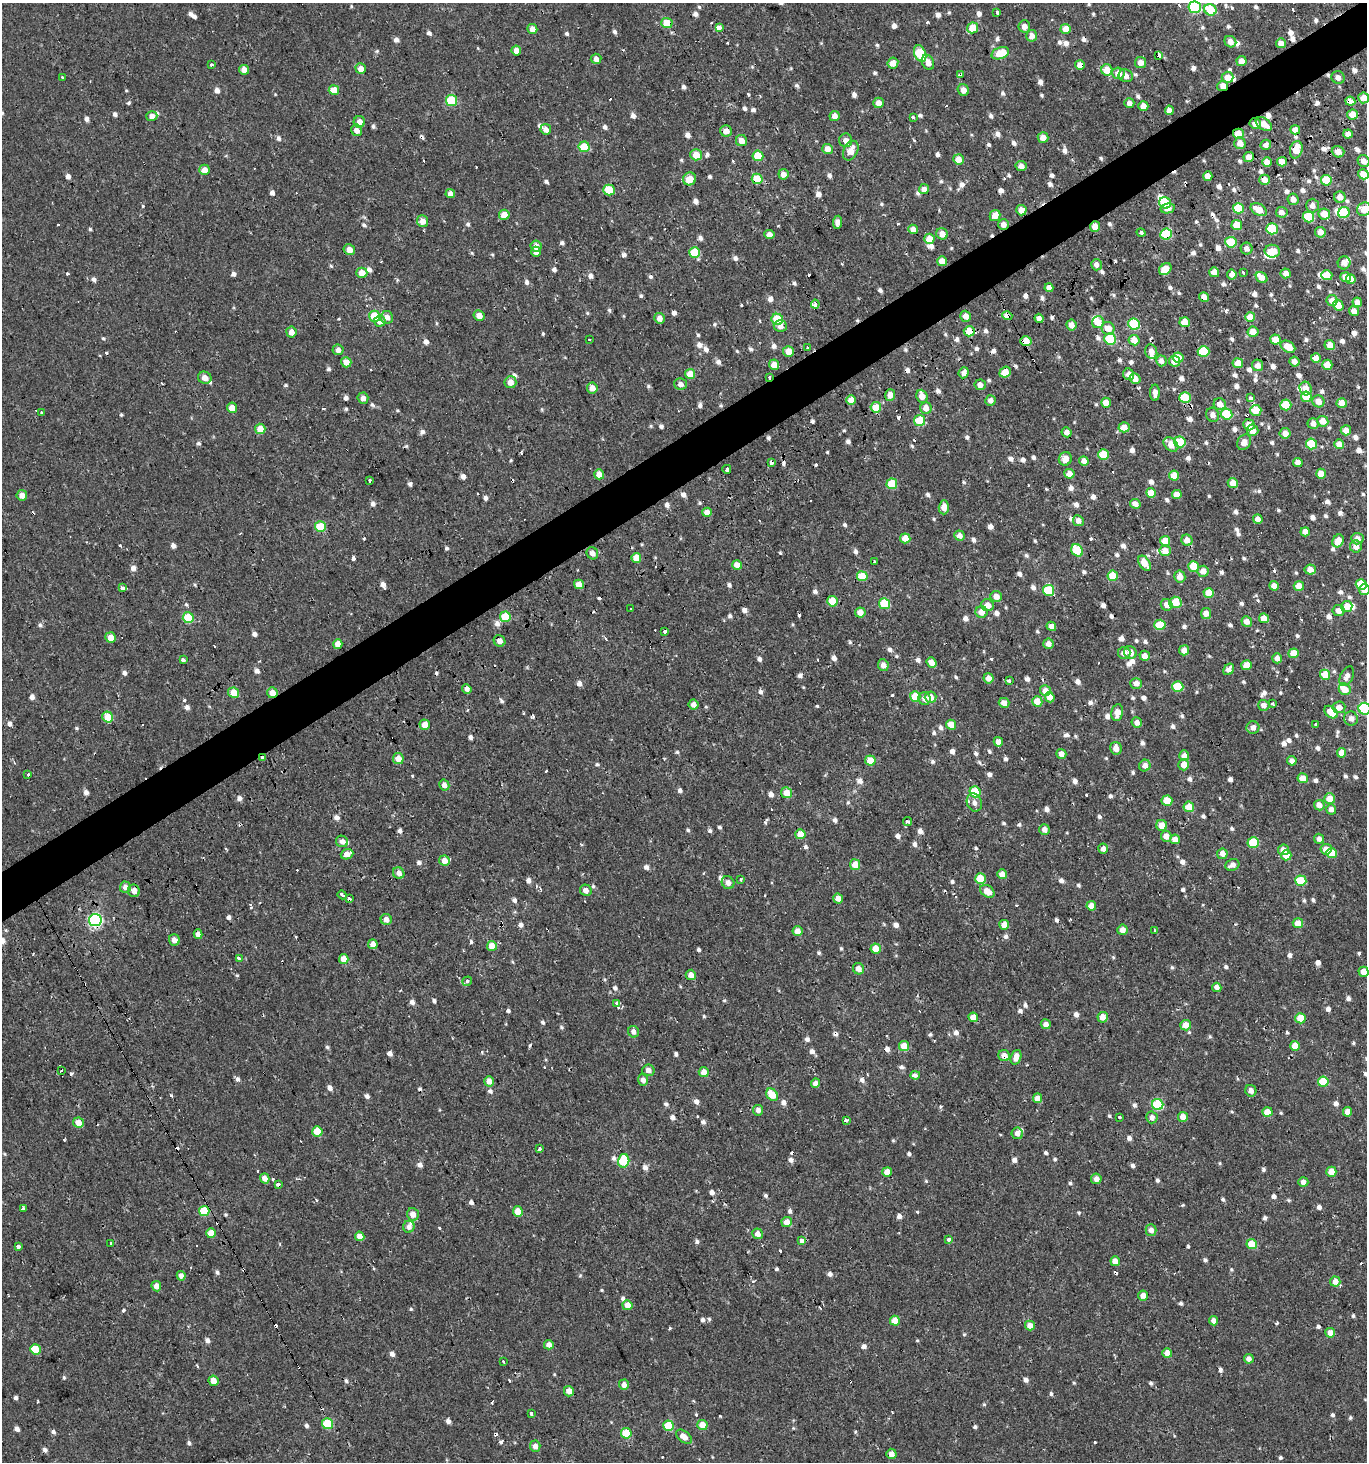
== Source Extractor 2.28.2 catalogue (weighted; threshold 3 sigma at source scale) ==
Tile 10 of 4 x 4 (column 2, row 3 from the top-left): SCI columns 1482-2846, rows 1520-2979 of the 5776 x 5899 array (HDU 1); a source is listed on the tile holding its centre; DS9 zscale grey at full resolution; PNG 1369 x 1464 px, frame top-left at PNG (2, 3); each listed source drawn as its Kron ellipse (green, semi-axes under 4 px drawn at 4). Shown black and unused: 4% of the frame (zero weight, under 2 of 3 exposures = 3% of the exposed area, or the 3 px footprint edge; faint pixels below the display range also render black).
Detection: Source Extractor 2.28.2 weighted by HDU 2 'WHT'; one run over the whole footprint, this tile lists its part. Background 6.84e-04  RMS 0.0024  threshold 0.011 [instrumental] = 3 sigma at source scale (4.5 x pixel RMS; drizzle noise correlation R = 1.50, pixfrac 1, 0.0396/0.0396 arcsec/px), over >= 5 px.
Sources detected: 1214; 4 inside a brighter object's white glare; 85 cosmic-ray / hot-pixel residue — neither listed nor drawn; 19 inside a brighter listed object's ellipse — not listed separately; of the other 1106, all 500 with FLUX_AUTO >= 1.32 (the completeness limit of this list) listed and drawn (606 fainter detections not listed), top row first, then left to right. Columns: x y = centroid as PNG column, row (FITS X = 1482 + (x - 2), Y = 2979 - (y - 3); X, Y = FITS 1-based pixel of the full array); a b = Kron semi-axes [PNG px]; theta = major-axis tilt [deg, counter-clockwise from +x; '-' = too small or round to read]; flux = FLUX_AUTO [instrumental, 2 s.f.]
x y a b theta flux
1195 7 6 6 - 24
1210 10 6 5 - 9.5
997 13 4 3 - 4.7
667 23 5 5 - 6.1
1024 26 6 6 - 1.8
719 27 4 3 - 12
973 28 5 5 - 6.7
532 29 5 5 - 2
1066 29 5 5 - 3.8
1032 36 6 5 - 2.2
1230 42 6 5 - 1.6
1281 43 5 4 - 1.8
516 50 5 5 - 2.2
920 53 8 5 -67 13
1000 53 9 5 20 5.9
1159 56 4 3 - 180
596 59 5 5 - 1.7
1241 61 5 5 - 2.3
928 62 8 6 -65 1.9
1141 62 5 5 - 1.6
893 63 5 5 - 2.3
211 65 3 3 - 1.7
1080 65 5 5 - 2.5
361 69 5 5 - 2
244 70 5 5 - 2.1
1107 70 5 5 - 5.5
1118 73 6 6 - 2.8
961 74 4 3 - 4.1
1126 76 7 6 - 1.5
63 77 3 3 - 1.9
1227 77 6 5 - 3.2
1338 77 7 6 - 1.4
1223 86 5 5 - 2.2
334 90 5 5 - 4.9
963 90 6 5 - 2.2
1364 98 5 5 - 3.2
451 100 5 5 - 13
1350 101 5 4 - 2.7
878 103 5 5 - 2.1
1129 103 5 5 - 1.4
1143 106 5 5 - 2.2
1169 110 5 4 - 1.4
1353 115 5 5 - 4.1
152 116 5 5 - 1.7
835 116 5 5 - 1.6
913 117 3 3 - 4.6
359 122 6 5 - 2.2
1255 124 6 5 - 1.8
1264 124 9 5 -35 3.2
546 129 5 5 - 1.5
357 130 6 5 - 1.9
1295 130 5 4 - 2.6
726 131 5 5 - 1.9
1238 134 5 5 - 3.8
1348 134 4 4 - 1.7
1043 137 5 5 - 2.3
846 140 6 6 - 1.5
741 141 5 5 - 2.4
1240 143 6 5 - 2.4
1266 145 5 5 - 1.3
584 147 5 5 - 9.8
828 149 5 5 - 2.7
1296 150 9 6 75 4.7
851 151 10 7 63 3
1338 152 6 5 - 2
696 155 5 5 - 4.2
758 156 5 5 - 7.4
1249 157 5 5 - 2
958 159 5 5 - 2.9
1364 161 6 5 - 1.9
1267 162 5 4 - 2.3
1282 162 5 4 - 3.3
1021 166 5 5 - 1.9
205 170 5 5 - 2.4
783 174 5 5 - 1.6
1363 174 5 5 - 3.6
1208 176 5 4 - 2.3
690 179 7 6 - 4.8
757 179 5 5 - 8.2
1265 180 5 5 - 2.2
1326 180 5 5 - 7.1
924 189 5 5 - 1.8
609 190 5 5 - 9.6
450 194 5 4 - 1.4
1340 197 6 5 - 2.1
1293 199 6 5 - 1.6
1165 203 6 5 - 8.7
1312 205 7 6 - 1.8
1168 208 7 4 13 1.7
1238 208 5 5 - 11
1259 209 9 5 -29 3.8
1364 209 7 6 - 3.3
1021 210 5 5 - 2
1282 212 6 5 - 1.5
1344 213 6 5 - 11
1324 214 6 5 - 3.8
504 215 5 5 - 3.2
995 215 6 5 - 3
1308 217 6 5 - 9.9
422 221 6 5 - 2.2
837 222 7 4 83 1.8
1003 224 5 5 - 1.6
1237 225 5 5 - 3.7
1095 226 5 5 - 2.7
913 229 5 4 - 2.4
1272 229 5 5 - 10
1320 232 5 5 - 1.9
1141 233 4 3 - 1.7
769 234 5 4 - 1.8
942 234 6 5 - 2.3
1166 234 6 5 - 15
929 239 5 5 - 4.1
1231 242 5 5 - 11
536 246 5 5 - 2.4
1247 249 6 6 - 1.5
349 250 5 5 - 2.1
1272 251 7 6 - 4.5
536 252 5 5 - 1.6
695 252 5 5 - 9.7
942 261 5 5 - 3.4
1344 263 6 6 - 1.9
1096 265 5 5 - 1.4
1165 269 7 5 40 4.5
1214 272 5 5 - 2.2
1243 272 3 3 - 1.6
362 273 5 5 - 3
1286 273 5 5 - 1.9
1232 274 5 4 - 1.7
1327 275 5 5 - 5.1
1262 277 6 5 - 2.8
1346 277 5 5 - 2.5
1351 279 5 5 - 2.5
1049 288 4 4 - 1.9
1204 297 5 4 - 1.8
1332 300 5 5 - 2.7
1357 302 5 4 - 1.7
815 304 4 4 - 2.6
1338 305 5 5 - 3.8
1354 311 5 4 - 2.3
479 315 6 5 - 2.2
375 316 5 5 - 9.6
966 316 5 5 - 1.8
1007 316 5 4 - 2.5
387 317 6 6 - 1.9
1250 317 5 5 - 3.7
659 318 5 5 - 2
1039 318 5 4 - 1.4
777 319 6 5 - 14
380 321 6 5 - 2.2
1098 322 6 5 - 3.6
1185 322 5 5 - 3.7
1134 324 6 5 - 14
1071 325 5 5 - 2
780 326 6 5 - 1.3
1108 328 7 6 - 3
969 331 5 5 - 4.7
291 332 5 5 - 1.8
1253 332 5 5 - 3.2
1110 339 6 5 - 13
1275 339 5 5 - 3.6
589 340 3 3 - 1.5
1134 340 5 5 - 2.9
1026 341 6 5 - 4
1330 345 5 5 - 2.4
808 347 3 3 - 2.8
1288 347 8 5 -30 4.6
338 350 5 5 - 1.4
788 351 5 5 - 3.1
1204 351 6 5 - 9.6
1151 352 7 6 - 2
1178 358 5 5 - 3.7
1316 358 5 5 - 2.4
1161 361 5 5 - 1.3
1174 361 6 5 - 2.4
346 362 5 5 - 2.6
1294 362 5 4 - 1.7
1238 363 5 5 - 3.3
774 365 5 5 - 2.7
1258 365 6 5 - 1.6
1327 365 5 5 - 2.9
1005 372 6 5 - 3.4
964 373 5 5 - 1.4
690 374 5 5 - 4.3
1129 374 6 5 - 1.6
769 377 3 2 - 2.2
205 378 7 6 - 2
1135 379 5 5 - 2.1
510 382 6 6 - 2.1
681 384 6 5 - 1.4
980 385 6 5 - 1.3
592 388 5 5 - 2.1
1306 388 7 6 - 2.8
1155 393 8 5 90 1.6
890 395 5 5 - 2.2
922 396 7 5 -68 2.6
1306 397 5 5 - 6.6
363 398 5 5 - 1.4
1185 398 6 5 - 9.7
1251 398 4 3 - 1.7
851 400 5 5 - 3.6
990 400 5 5 - 1.5
1318 401 6 6 - 2.6
1106 403 5 5 - 2.8
1342 403 5 5 - 2.9
1220 404 6 5 - 2.5
1286 405 5 5 - 8.7
876 407 5 5 - 5.4
232 408 5 5 - 3
926 408 6 5 - 2.4
1256 410 5 5 - 5.3
42 413 3 3 - 4.1
1227 414 6 5 - 10
1213 415 7 6 - 1.3
920 420 5 5 - 8.6
1323 421 5 5 - 3
1313 423 5 5 - 1.5
1249 425 6 5 - 2.5
1124 427 5 5 - 3.4
260 429 5 5 - 4.4
1253 430 6 5 - 2.6
1346 430 5 5 - 2.4
1067 432 5 5 - 1.5
1285 433 5 5 - 1.8
1180 442 6 5 - 10
1244 442 8 6 59 1.9
1171 444 8 6 -42 3.3
1312 444 5 5 - 9.3
1339 444 5 5 - 2.3
1103 455 5 5 - 6.8
1065 459 7 6 - 2.6
1084 461 5 4 - 1.9
771 462 4 3 - 2.3
1298 462 4 4 - 1.4
727 469 4 3 - 13
599 474 5 5 - 2.5
1069 474 5 4 - 2.5
1321 474 5 5 - 2.7
1174 476 5 5 - 3.7
369 481 4 3 - 2.2
1233 483 5 5 - 3
892 484 5 5 - 9.1
1151 493 5 5 - 3.7
1177 494 5 4 - 2.7
22 495 5 5 - 2.1
1135 504 5 4 - 1.5
944 507 7 5 88 2
707 512 5 4 - 2.4
1258 519 5 4 - 1.7
1078 521 5 5 - 1.7
320 527 5 5 - 10
1305 532 5 4 - 1.8
959 535 5 5 - 2.1
905 538 5 5 - 3.3
1357 539 6 5 - 2
1187 540 6 5 - 2.9
1165 541 5 5 - 3.9
1338 541 7 5 61 3.6
1356 546 6 6 - 2.1
1077 550 7 5 -53 8.7
1165 551 5 5 - 3.3
592 553 6 5 - 1.5
636 558 5 5 - 3.8
875 562 3 3 - 1.4
1144 563 8 5 -55 4
737 565 5 4 - 2.6
1193 566 5 5 - 6.3
1310 569 5 5 - 2.6
1203 571 5 5 - 2.6
862 576 5 5 - 5.6
1113 576 5 5 - 5.7
1180 577 6 5 - 2.5
579 584 5 5 - 2.5
1361 584 5 5 - 7.4
1274 586 5 4 - 2.2
1299 586 5 4 - 2.7
122 588 4 3 - 2.5
1049 590 5 5 - 9.6
1365 590 5 5 - 2.5
1209 593 5 5 - 3.8
996 596 6 5 - 2.1
832 601 5 5 - 6.3
1175 602 6 6 - 5.3
885 604 5 5 - 10
987 605 6 6 - 2.1
1167 605 6 5 - 1.8
1347 606 5 5 - 3.9
631 609 3 3 - 1.5
1339 611 6 5 - 2.1
860 612 5 5 - 2.3
982 612 6 6 - 2.8
1206 613 5 5 - 2.5
505 617 5 5 - 10
188 618 5 5 - 11
1264 618 5 5 - 2.8
1247 622 5 5 - 1.7
1160 625 5 5 - 9.6
1051 626 5 4 - 1.8
665 631 4 3 - 3.5
111 637 5 5 - 2.6
500 641 6 5 - 1.8
338 644 5 4 - 2.6
1048 644 5 5 - 1.8
1184 650 5 5 - 2.2
1130 652 6 6 - 2.3
1124 653 6 6 - 1.7
1294 653 5 5 - 4.5
1145 656 5 5 - 1.8
1277 658 5 5 - 1.7
183 660 3 3 - 13
931 663 5 4 - 2.4
883 665 6 5 - 1.6
1247 665 5 5 - 4.2
1229 669 6 5 - 1.6
1325 675 5 5 - 5.5
1347 676 10 6 63 1.6
988 678 5 5 - 2.2
1009 681 3 3 - 2.2
1136 683 6 5 - 1.9
1178 687 5 5 - 10
467 689 5 4 - 1.3
1345 689 6 5 - 3.5
1045 691 5 5 - 2.5
234 693 5 5 - 5.1
272 693 5 5 - 2.8
915 697 5 5 - 5.4
930 697 6 5 - 2.8
1050 697 5 4 - 2.2
924 699 6 6 - 1.6
1037 701 5 5 - 3.8
1004 703 5 5 - 1.8
1272 704 3 3 - 1.4
694 705 5 5 - 1.7
1264 705 5 5 - 1.5
1339 707 6 6 - 2
1365 709 6 6 - 26
1117 712 8 6 80 2.3
1331 712 8 5 -39 5.4
108 717 5 5 - 5.8
1351 718 7 7 - 1.5
1137 722 5 5 - 1.5
1316 724 3 3 - 2.2
425 725 5 5 - 2.5
951 725 5 5 - 3.2
1253 727 6 6 - 1.7
998 742 5 4 - 2
1116 748 6 5 - 2.1
1342 753 5 4 - 2.3
1061 754 5 4 - 1.8
1184 756 5 5 - 1.6
262 758 4 3 - 5.8
398 759 5 5 - 3.1
870 760 5 5 - 4
1292 761 5 4 - 1.4
1184 765 6 5 - 2.5
1145 766 6 5 - 1.7
28 775 3 3 - 1.7
1303 778 5 5 - 3.1
444 785 5 5 - 1.3
975 792 5 5 - 9.9
787 793 5 5 - 3.5
1330 799 5 5 - 3.6
1167 801 5 5 - 3.6
974 803 9 7 -66 1.3
1319 805 5 5 - 2.3
1189 807 5 5 - 5
1331 809 5 5 - 1.5
907 821 4 3 - 2
1162 825 5 5 - 3.1
1044 829 5 5 - 1.7
800 834 5 5 - 3.6
1166 836 5 5 - 2.4
1175 839 5 4 - 2.3
1319 839 5 5 - 1.4
342 841 6 5 - 1.3
1253 842 5 5 - 9.4
1103 849 5 5 - 1.4
1326 849 5 5 - 2.7
1283 850 5 5 - 2
1332 853 5 5 - 5.5
347 854 6 5 - 2.3
1222 854 5 5 - 2.2
1286 855 5 5 - 4.4
444 861 5 5 - 2
855 865 5 5 - 3.6
1232 865 7 5 21 1.6
399 873 6 5 - 1.5
1002 874 5 5 - 2.2
741 879 3 3 - 2.1
980 879 5 5 - 6.9
1301 881 5 5 - 9.4
728 883 7 6 - 1.4
125 887 5 5 - 1.8
586 890 6 5 - 1.5
134 891 6 6 - 2.1
987 891 8 5 -34 3
342 895 4 3 - 3.6
349 899 3 3 - 6.8
838 899 5 4 - 1.9
1091 906 5 4 - 2.5
95 920 6 6 - 56
386 920 5 5 - 1.7
1298 923 5 5 - 3.3
1004 925 5 5 - 3.4
1122 930 5 5 - 1.9
1155 930 3 3 - 1.4
797 931 5 5 - 2
198 934 5 4 - 1.7
174 940 5 5 - 1.6
373 944 5 4 - 2
492 946 5 5 - 3.4
876 948 5 5 - 4
239 958 3 3 - 2.9
344 959 5 5 - 2.9
858 969 6 5 - 1.7
1363 972 5 5 - 2.5
691 975 5 5 - 1.6
467 981 5 3 - 2.3
1217 987 5 4 - 1.5
617 1004 4 3 - 170
973 1017 5 4 - 2.7
1103 1017 5 5 - 2.3
1301 1018 5 5 - 7.1
1046 1024 5 5 - 1.6
1186 1025 5 5 - 3.4
633 1032 6 5 - 1.5
904 1046 5 5 - 4.3
1295 1046 5 5 - 3.8
1004 1056 6 5 - 2.1
1016 1057 7 5 72 2.3
61 1070 3 3 - 1.9
648 1070 6 5 - 1.4
704 1072 5 5 - 2.6
915 1075 5 3 - 1.4
643 1080 5 5 - 1.6
489 1081 5 5 - 2.1
1323 1082 5 5 - 10
815 1083 4 4 - 1.5
1251 1091 6 5 - 1.5
772 1095 7 5 -48 5
1038 1098 5 4 - 2.4
1158 1104 6 5 - 18
758 1110 5 5 - 1.4
1267 1112 5 4 - 3.9
1348 1112 5 4 - 2.5
1119 1117 3 3 - 1.6
1152 1117 6 5 - 1.4
1183 1117 5 5 - 2.4
846 1120 3 3 - 3.7
78 1123 5 5 - 3
317 1131 5 5 - 5.9
1017 1133 6 5 - 1.5
540 1149 4 3 - 2.3
624 1161 7 5 75 14
887 1172 5 5 - 2.6
1331 1172 5 5 - 3.3
265 1178 5 4 - 1.8
1096 1179 5 5 - 1.4
1303 1182 5 5 - 1.6
278 1184 3 3 - 4.1
23 1208 4 3 - 1.8
204 1211 5 5 - 8.8
518 1211 5 5 - 3.5
413 1214 6 6 - 2.2
787 1222 5 5 - 2.7
409 1227 6 6 - 1.4
1151 1230 5 5 - 1.8
211 1233 5 5 - 4.4
758 1234 5 5 - 2
360 1236 5 4 - 2.4
949 1239 4 3 - 7.2
802 1240 3 3 - 9.2
111 1243 3 3 - 2
1252 1244 5 5 - 5.2
18 1247 4 3 - 8.4
1115 1261 5 4 - 2.6
181 1276 5 4 - 1.3
1335 1281 5 5 - 2.6
156 1286 5 5 - 2
1143 1295 5 5 - 2.2
627 1305 5 5 - 2.8
895 1321 5 5 - 3.5
1214 1321 5 4 - 1.6
1030 1326 5 5 - 2.2
1330 1333 5 4 - 2.1
549 1345 5 5 - 1.8
35 1349 5 5 - 5.5
1167 1353 5 5 - 2.1
1249 1359 5 4 - 1.3
503 1362 3 3 - 4
213 1381 5 5 - 2.5
624 1385 5 5 - 1.6
569 1391 5 5 - 2.4
531 1414 4 3 - 2
328 1424 5 5 - 11
702 1425 5 5 - 3.8
669 1426 5 5 - 10
626 1433 5 5 - 6.3
684 1437 9 5 -38 2.3
535 1446 6 5 - 1.5
891 1454 5 5 - 1.7
Overlapping masked pixels (flux is a lower limit): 34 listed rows (the first 20) at x y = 667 23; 1159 56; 1080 65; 961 74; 1223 86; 1350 101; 1353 115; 1255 124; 726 131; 1238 134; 1296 150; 757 179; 1003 224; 1095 226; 1141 233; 1166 234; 929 239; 1204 297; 1007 316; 1134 324
Isophote crosses this tile's border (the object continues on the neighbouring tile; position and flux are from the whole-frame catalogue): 6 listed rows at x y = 1195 7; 1364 98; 1363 174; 1364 209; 1365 590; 1365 709